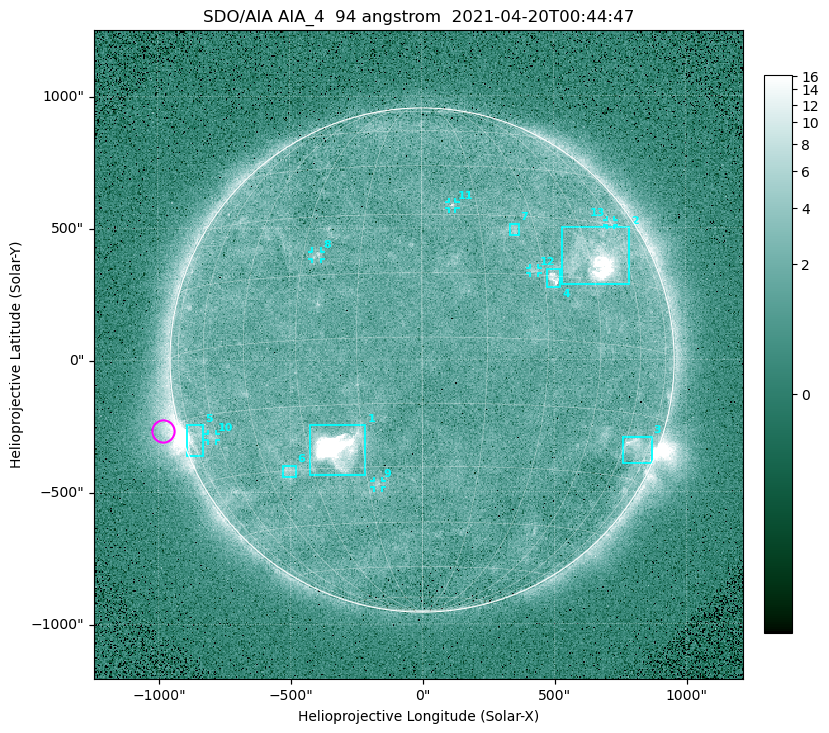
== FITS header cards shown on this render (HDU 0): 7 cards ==
TELESCOP= 'SDO/AIA '
INSTRUME= 'AIA_4   '
WAVELNTH=                   94
WAVEUNIT= 'angstrom'
DATE-OBS= '2021-04-20T00:44:47.12'
CTYPE1  = 'HPLN-TAN'
CTYPE2  = 'HPLT-TAN'

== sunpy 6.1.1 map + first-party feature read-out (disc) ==
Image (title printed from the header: SDO/AIA AIA_4  94 angstrom  2021-04-20T00:44:47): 512 x 512 px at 4.8 arcsec/px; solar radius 955 arcsec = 199 px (full disc in frame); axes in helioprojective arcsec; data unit not stated in the header (colour bar unlabelled)
Orientation: roll -0.137 deg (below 1 deg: not rotated)
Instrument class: DISC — disc imager (sunpy class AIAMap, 94 A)
Bright regions (active regions / flare kernels): reference = the median radial profile (limb darkening/brightening removed); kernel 5 px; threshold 5 sigma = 2.41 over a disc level ~1.72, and >= 1.15x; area >= 9 px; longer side >= 5 px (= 24 arcsec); searched inside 0.97 R_sun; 13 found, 13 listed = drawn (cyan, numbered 1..; 6 of them under ~33 arcsec drawn as corner ticks so the feature stays visible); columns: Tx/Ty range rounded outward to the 10 arcsec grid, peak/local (2 s.f.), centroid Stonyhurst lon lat
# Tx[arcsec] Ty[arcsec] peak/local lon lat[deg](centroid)
1 -430..-210 -440..-240 267 -22 -25
2 530..790 280..500 25 +48 +20
3 760..870 -400..-290 4.6 +67 -22
4 470..530 270..350 5.9 +33 +15
5 -900..-830 -360..-240 7.2 -72 -19
6 -530..-480 -440..-400 3.2 -38 -30
7 330..370 470..520 3.1 +24 +26
8 -420..-380 380..410 3.2 -26 +20
9 -180..-150 -480..-450 3 -12 -34
10 -810..-780 -300..-280 2.8 -62 -20
11 100..130 570..600 2.9 +8 +33
12 410..440 330..350 2.8 +27 +16
13 700..730 510..530 2.3 +60 +30
Off-limb structures (1.02-1.3 R_sun): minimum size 50 px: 6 found; the strongest spans PA ~90..115 deg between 1.02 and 1.2 R_sun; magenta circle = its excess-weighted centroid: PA ~105 deg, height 1.06 R_sun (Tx ~-980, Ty ~-270 arcsec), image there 4.7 x the reference